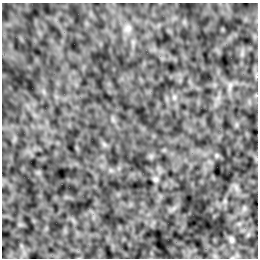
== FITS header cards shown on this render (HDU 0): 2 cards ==
NAXIS1  =                  256 /Number of positions along axis 1
NAXIS2  =                  256 /Number of positions along axis 2

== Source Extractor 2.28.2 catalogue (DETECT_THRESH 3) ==
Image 256 x 256 px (HDU 0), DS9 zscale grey, 1 PNG px = 1 image px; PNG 260 x 260 px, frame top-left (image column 1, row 256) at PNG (2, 3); no overlay
Background -3.11e-04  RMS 0.0035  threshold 0.0105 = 3 sigma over >= 5 px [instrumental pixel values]
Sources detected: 5; all 5 listed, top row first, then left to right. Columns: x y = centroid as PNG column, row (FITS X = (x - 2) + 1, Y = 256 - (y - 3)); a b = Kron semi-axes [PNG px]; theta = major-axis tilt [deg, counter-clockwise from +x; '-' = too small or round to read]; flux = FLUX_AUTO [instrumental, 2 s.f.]
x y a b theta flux
128 28 10 9 - 1.2
230 86 12 6 78 0.96
174 97 7 4 -72 0.45
155 179 8 6 -15 0.45
231 240 9 6 -77 0.67